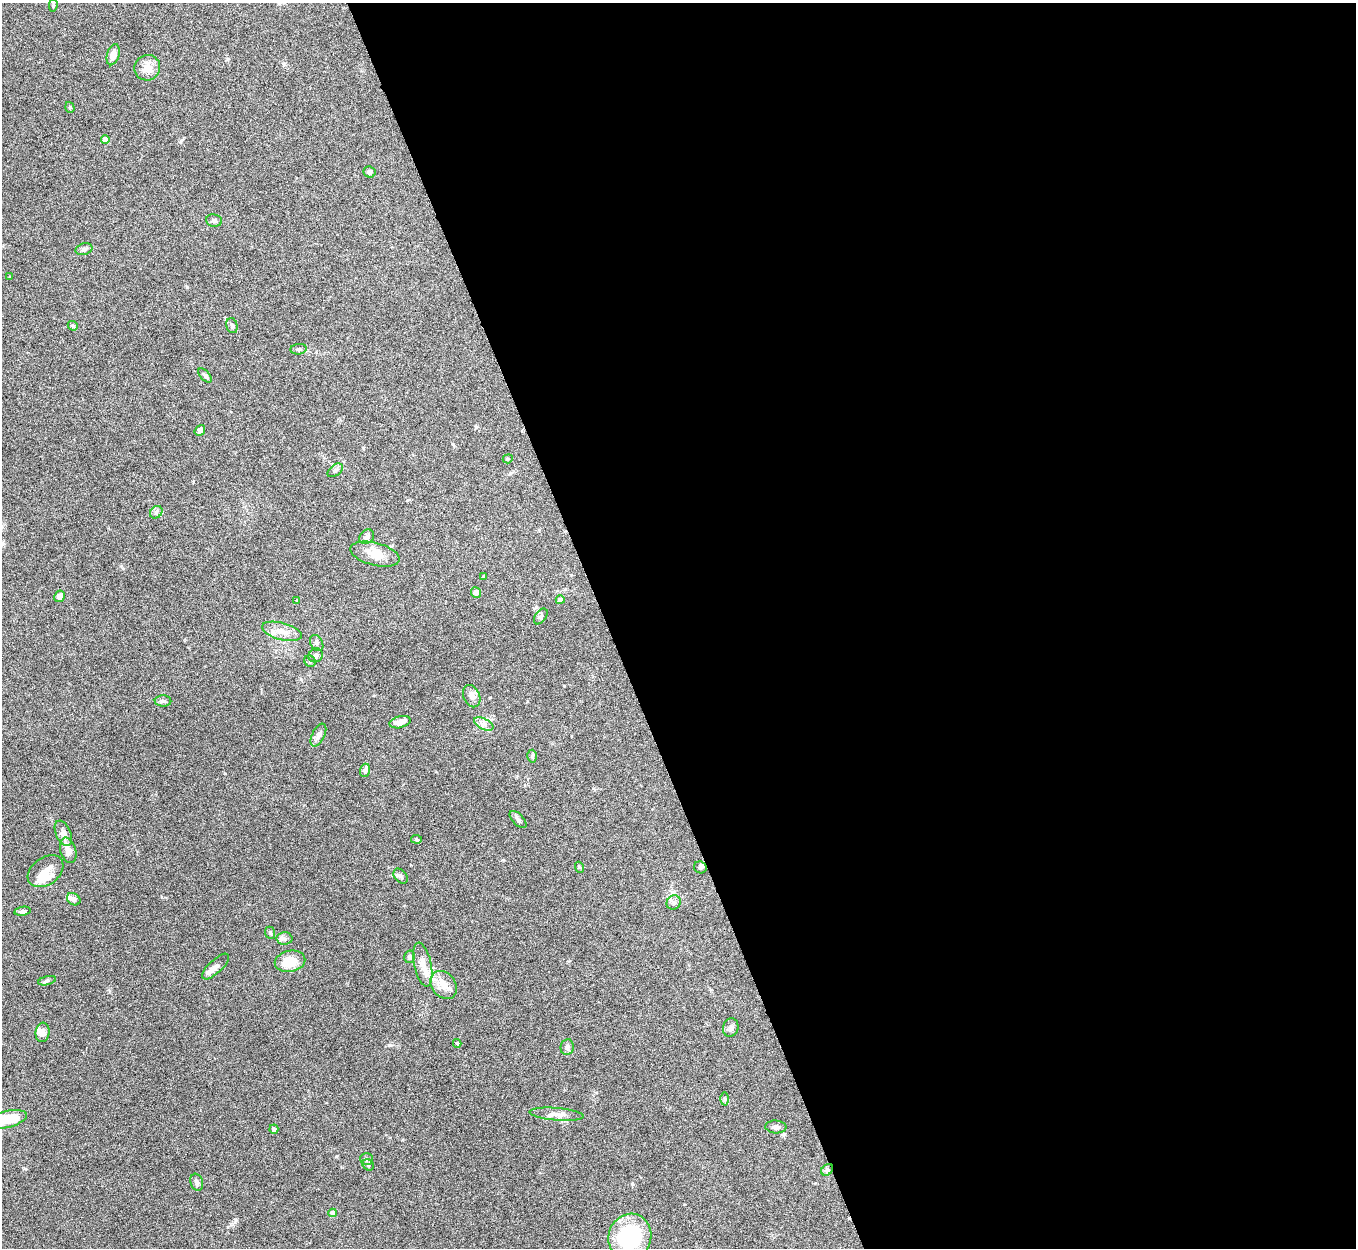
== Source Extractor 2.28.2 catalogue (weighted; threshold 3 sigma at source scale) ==
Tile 8 of 4 x 4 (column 4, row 2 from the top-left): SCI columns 4066-5419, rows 2639-3884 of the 5423 x 5406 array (HDU 1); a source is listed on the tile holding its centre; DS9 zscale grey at full resolution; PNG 1358 x 1250 px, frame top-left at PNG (2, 3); each listed source drawn as its Kron ellipse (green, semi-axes under 4 px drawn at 4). Shown black and unused: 55% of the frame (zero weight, under 5 of 10 exposures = <1% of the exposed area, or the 3 px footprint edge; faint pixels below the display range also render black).
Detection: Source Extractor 2.28.2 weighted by HDU 2 'WHT'; one run over the whole footprint, this tile lists its part. Background 0.147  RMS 0.0057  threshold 0.0234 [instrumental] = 3 sigma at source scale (4.09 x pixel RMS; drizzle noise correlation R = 1.36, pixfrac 0.8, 0.05/0.05 arcsec/px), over >= 5 px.
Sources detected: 80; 1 cosmic-ray / hot-pixel residue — neither listed nor drawn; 9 inside a brighter listed object's ellipse — not listed separately; the other 70 listed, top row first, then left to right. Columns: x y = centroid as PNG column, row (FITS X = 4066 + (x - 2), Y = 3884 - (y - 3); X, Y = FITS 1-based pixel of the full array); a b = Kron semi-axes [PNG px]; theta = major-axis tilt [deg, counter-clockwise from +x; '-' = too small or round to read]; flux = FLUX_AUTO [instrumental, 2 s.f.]
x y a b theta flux
53 5 7 4 83 0.77
113 55 11 6 73 4
147 68 13 12 - 5.5
70 107 5 4 - 0.7
105 139 4 4 - 4.5
369 172 6 5 - 1.7
214 220 8 6 -7 1.2
84 249 8 6 14 1.7
10 277 4 3 - 0.41
73 326 5 4 - 0.88
232 326 8 5 -74 1
298 349 8 5 7 1.2
205 375 8 4 -47 1
200 430 6 4 51 1.5
508 459 5 4 - 0.65
335 470 9 5 37 1.4
156 512 7 5 45 1.3
367 537 8 6 42 1.5
375 554 25 11 -14 7.4
483 576 3 3 - 0.45
476 592 5 5 - 3.3
60 596 6 5 - 2.9
297 600 4 4 - 0.62
560 600 4 4 - 2.6
541 616 9 5 53 1.2
282 631 20 8 -15 5.5
317 643 8 6 -62 1.3
316 655 7 6 - 1.3
310 661 6 5 - 0.93
472 696 11 8 -66 3
163 701 8 5 0 1.2
400 722 11 6 15 5
484 724 10 5 -26 2
318 735 12 6 64 2.6
532 756 6 4 88 0.93
365 770 7 5 73 1.8
518 820 11 5 -47 1.4
63 833 13 7 -66 3.1
416 839 5 4 - 0.69
68 850 13 7 -74 5.1
579 867 5 3 - 0.52
700 867 6 6 - 1
46 871 19 13 36 7.8
401 876 8 6 -49 1.2
74 899 7 5 -34 2.3
674 902 7 6 - 1.6
22 911 8 4 9 1.1
270 933 6 5 - 0.76
285 939 8 6 -2 1.4
410 957 6 5 - 1.4
290 961 15 10 12 10
423 965 22 8 -78 5.1
216 966 17 6 44 2.2
47 981 9 4 14 0.92
443 985 15 12 -48 6.4
731 1028 9 7 73 1.6
43 1032 10 7 83 2.5
457 1043 4 3 - 0.72
567 1047 8 6 82 1.5
725 1099 6 4 90 0.83
556 1114 27 6 -5 4
6 1119 21 8 13 18
776 1127 10 6 -4 2.1
274 1129 4 4 - 2
367 1159 7 6 - 0.96
368 1165 6 5 - 0.83
827 1170 7 5 46 1.1
197 1182 8 6 -71 1.5
333 1213 4 4 - 4
630 1237 23 21 72 45
Isophote crosses this tile's border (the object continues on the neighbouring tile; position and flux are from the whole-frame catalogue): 2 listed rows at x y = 6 1119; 630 1237
Unlisted compact peaks at least as high as the median listed source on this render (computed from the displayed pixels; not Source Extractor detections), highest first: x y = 187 287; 236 1220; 632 1184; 389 1045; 336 1156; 227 59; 284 64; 121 566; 225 773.